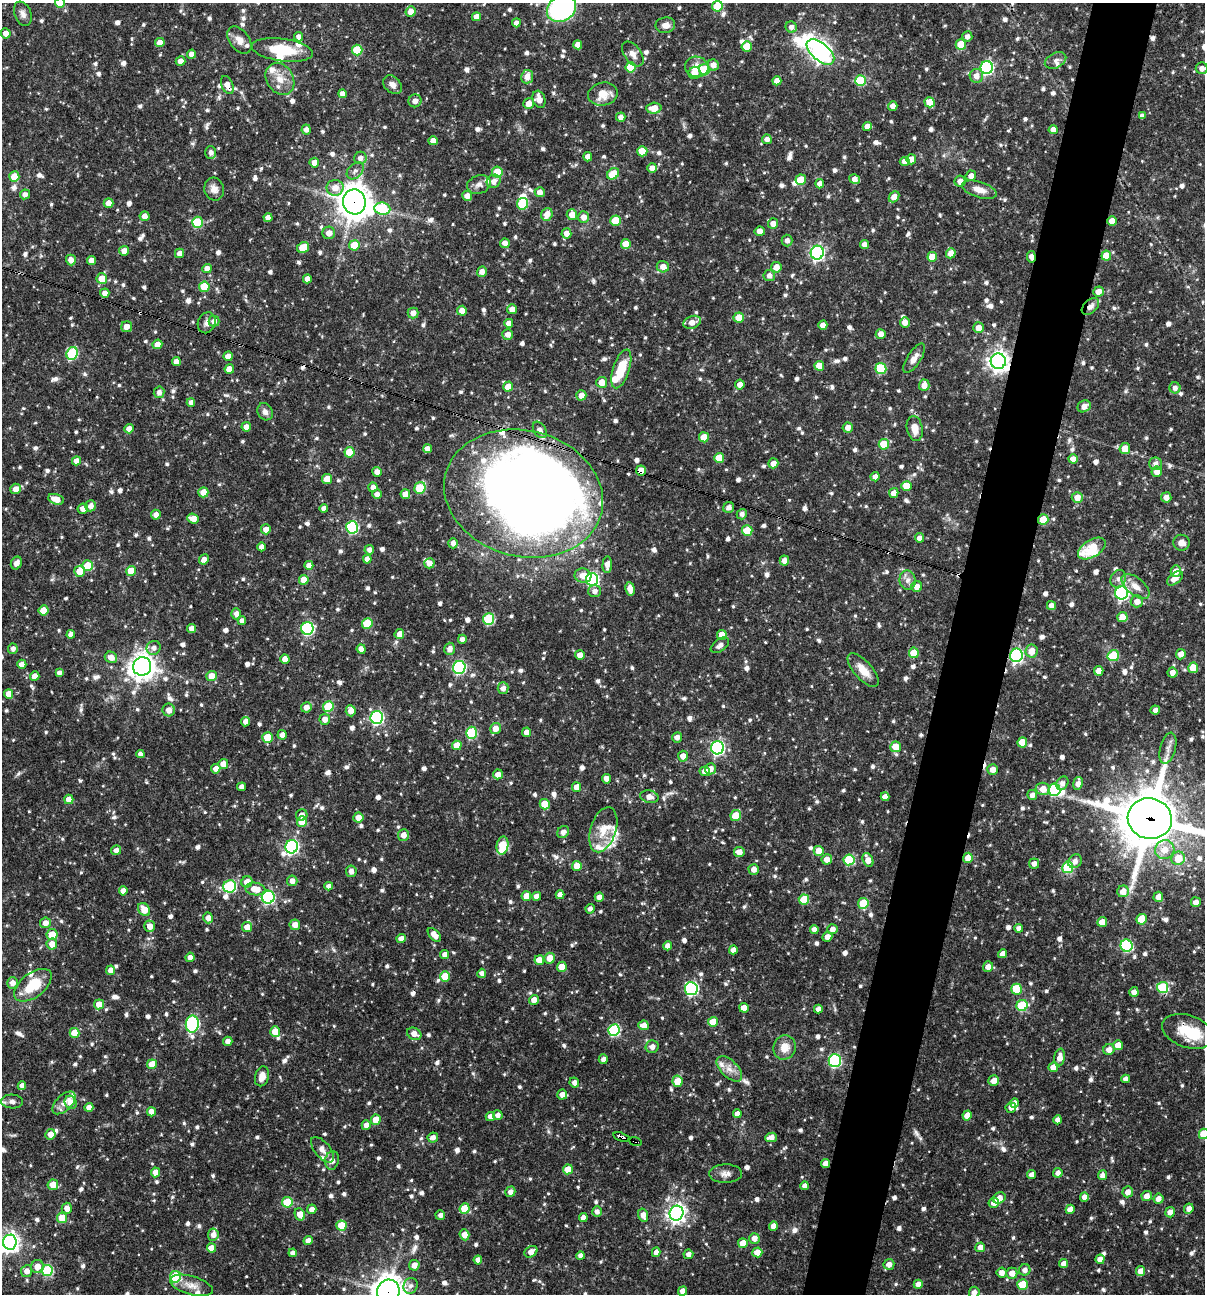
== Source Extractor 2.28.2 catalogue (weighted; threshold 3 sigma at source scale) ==
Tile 10 of 4 x 4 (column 2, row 3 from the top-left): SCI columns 1453-2655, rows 1293-2584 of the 5187 x 5168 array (HDU 1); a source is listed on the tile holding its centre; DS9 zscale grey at full resolution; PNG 1207 x 1296 px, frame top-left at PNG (2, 3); each listed source drawn as its Kron ellipse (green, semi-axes under 4 px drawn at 4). Shown black and unused: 5% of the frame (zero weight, under 3 of 4 exposures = <1% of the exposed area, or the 3 px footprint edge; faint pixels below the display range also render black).
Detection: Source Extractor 2.28.2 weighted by HDU 2 'WHT'; one run over the whole footprint, this tile lists its part. Background 0.064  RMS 0.0036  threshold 0.0161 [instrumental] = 3 sigma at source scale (4.5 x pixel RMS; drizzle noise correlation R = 1.50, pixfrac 1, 0.05/0.05 arcsec/px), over >= 5 px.
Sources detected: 1149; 6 inside a brighter object's white glare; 7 cosmic-ray / hot-pixel residue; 1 long thin detection or spike segment (spike, bleed or trail) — neither listed nor drawn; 24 inside a brighter listed object's ellipse — not listed separately; of the other 1111, all 500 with FLUX_AUTO >= 1.53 (the completeness limit of this list) listed and drawn (611 fainter detections not listed), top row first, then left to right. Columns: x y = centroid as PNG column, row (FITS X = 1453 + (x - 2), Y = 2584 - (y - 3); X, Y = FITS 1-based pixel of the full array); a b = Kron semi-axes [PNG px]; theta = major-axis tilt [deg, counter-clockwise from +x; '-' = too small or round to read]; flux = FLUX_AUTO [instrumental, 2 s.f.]
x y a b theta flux
60 3 5 5 - 6.7
717 6 5 5 - 12
562 8 15 12 35 58
411 11 5 5 - 2.9
23 14 13 8 -68 1.9
476 17 4 4 - 2.2
516 23 4 4 - 2
665 25 10 8 8 2.6
791 27 5 5 - 1.8
6 33 5 5 - 2.5
967 36 5 5 - 1.7
298 37 5 4 - 1.7
239 40 15 10 -53 3.2
160 43 4 4 - 3.6
961 44 5 5 - 9.9
578 45 4 4 - 2.2
747 46 5 5 - 7.2
282 50 31 11 -8 13
357 50 5 5 - 13
820 52 16 8 -41 200
192 54 4 4 - 2.1
633 54 14 8 -54 2.4
1056 60 11 7 27 1.6
181 61 5 4 - 2.5
713 65 5 5 - 2.5
630 67 5 5 - 12
697 67 12 10 -9 3.7
987 67 6 6 - 59
1202 68 6 6 - 1.9
705 69 5 5 - 11
695 73 6 6 - 3.8
976 76 7 6 - 2.5
527 77 7 6 - 3.1
280 79 17 13 -59 5.2
777 81 4 4 - 2.6
861 81 5 5 - 17
227 85 9 5 -67 3.1
392 85 11 8 -46 2
342 94 4 4 - 2.4
603 94 15 11 12 5.2
539 99 9 6 -71 3.2
415 101 7 6 - 2.5
930 102 5 5 - 5.3
529 103 5 5 - 3
893 106 5 4 - 2
654 108 7 5 3 4.4
1142 116 4 4 - 1.6
621 117 5 4 - 1.9
867 126 4 4 - 2.1
306 129 5 4 - 1.8
1053 129 4 4 - 2.5
767 139 5 4 - 1.8
433 141 4 4 - 2.4
642 151 5 5 - 5.7
211 152 6 5 - 1.7
588 157 4 4 - 2.8
360 158 6 6 - 1.8
911 159 5 5 - 2.8
905 161 5 4 - 2.5
314 163 5 5 - 3.2
652 168 5 4 - 2.5
355 171 10 7 45 1.6
497 172 6 5 - 8.1
613 174 6 5 - 7.6
971 176 5 5 - 2.1
14 177 5 5 - 6.4
855 179 5 4 - 2.6
801 180 5 5 - 8.5
494 181 7 6 - 2
960 181 5 5 - 2.3
820 184 4 4 - 2.2
479 185 12 9 20 2
335 188 8 8 - 3.6
214 189 11 9 -76 2.6
979 190 18 7 -17 3.5
540 192 5 5 - 2.2
25 194 5 5 - 1.8
467 196 5 5 - 2.7
894 197 6 4 45 3.7
354 202 12 11 - 570
109 203 5 5 - 3.1
522 204 5 5 - 18
382 209 8 6 -8 26
547 214 6 5 - 3.2
572 215 5 5 - 3.6
144 216 5 5 - 2.2
268 217 4 4 - 2.3
584 217 6 5 - 2.6
616 221 5 5 - 9.7
1112 221 5 5 - 3.4
197 222 5 5 - 19
773 223 5 5 - 2.5
760 231 5 4 - 2.8
329 233 6 6 - 2.8
566 233 5 5 - 2.6
787 241 6 5 - 1.7
505 243 5 4 - 2.4
626 244 5 5 - 5.1
354 245 5 5 - 8.3
865 245 4 4 - 2.5
303 248 6 5 - 8.6
124 251 5 5 - 2.4
179 253 5 4 - 2.4
817 253 7 6 - 84
951 253 5 5 - 2.8
1106 256 5 5 - 6.2
932 257 5 5 - 6
1031 257 6 4 -80 1.9
71 260 5 5 - 2.6
91 260 4 4 - 3
663 267 6 5 - 2.6
776 267 5 5 - 3.1
207 269 5 4 - 2.7
482 272 5 5 - 2.4
769 275 5 5 - 1.9
102 279 5 5 - 6.5
307 279 4 4 - 2.2
204 287 5 5 - 10
1098 292 5 5 - 2.7
105 293 4 4 - 2.4
1090 306 10 6 45 2
512 309 5 5 - 2.7
462 311 5 5 - 2.7
413 313 5 5 - 2.4
739 318 5 5 - 5.6
214 321 5 5 - 2
692 322 9 6 20 3
905 322 5 5 - 2.7
207 323 11 8 69 1.8
509 323 4 4 - 2.8
823 325 4 4 - 2.3
127 327 5 5 - 2.3
979 328 5 5 - 3.4
508 334 5 5 - 2.3
881 334 5 5 - 2.2
157 344 5 4 - 3.6
72 353 6 5 - 26
228 356 5 4 - 2.6
914 358 17 6 57 2.5
998 361 8 7 - 190
176 362 4 4 - 2.1
819 366 5 5 - 5.4
881 368 5 5 - 18
229 369 5 4 - 3.2
621 369 20 8 72 11
602 382 5 5 - 3.8
740 384 5 5 - 2.5
924 385 6 5 - 2.9
508 387 5 5 - 5.2
1175 388 5 5 - 1.6
159 392 6 5 - 2
581 395 5 5 - 3.1
191 402 4 4 - 2
1084 406 7 5 31 2.4
265 412 9 7 -63 1.6
246 427 5 4 - 2.5
848 427 5 5 - 2.4
915 428 13 8 -79 4.1
129 429 5 4 - 2.3
540 430 9 6 -58 1.9
704 437 5 5 - 5.7
884 444 5 5 - 11
427 449 4 4 - 2.3
1125 449 5 5 - 4.7
349 452 5 5 - 8
719 458 5 5 - 7.6
1073 459 5 4 - 2.7
76 461 4 4 - 2.5
773 463 5 5 - 2.3
1156 464 6 6 - 1.6
641 471 5 5 - 5.3
377 472 5 4 - 2.2
1157 472 5 5 - 3.1
875 477 4 4 - 2.3
327 479 5 5 - 5.2
907 486 5 5 - 5.7
373 487 5 4 - 2.1
420 488 6 5 - 18
16 489 5 5 - 2.9
203 492 5 5 - 3.9
894 493 5 4 - 2.6
377 494 5 4 - 1.7
405 494 5 5 - 3.8
523 494 80 63 -14 580
1077 497 5 5 - 3.4
1166 497 5 5 - 2.4
56 499 8 5 -17 4.2
91 506 5 5 - 2.1
324 508 4 4 - 1.5
729 508 6 5 - 1.9
83 509 5 5 - 2.6
742 514 5 5 - 1.6
156 515 5 5 - 2.3
193 518 6 5 - 3.1
1043 519 5 5 - 5.8
352 527 6 6 - 37
266 529 5 5 - 2.8
747 531 5 5 - 10
919 538 4 4 - 2
453 543 5 4 - 1.7
1181 543 8 8 - 2.7
262 547 4 4 - 1.8
1092 549 15 8 31 13
369 550 5 4 - 1.8
204 559 5 4 - 2.2
367 559 4 4 - 2.2
784 560 5 5 - 2.3
16 563 6 5 - 1.8
429 563 5 5 - 2.4
607 564 8 5 84 2.3
309 565 4 4 - 2.4
87 566 5 5 - 8.5
80 571 5 5 - 5
131 571 5 5 - 8.5
1176 571 6 5 - 2.7
583 576 8 7 - 3.8
1175 578 9 5 37 2.9
592 579 6 6 - 53
1118 579 9 7 65 1.5
304 580 5 4 - 4.5
908 580 9 8 - 2
917 586 5 5 - 2.5
1135 586 16 8 -39 3.4
630 589 7 4 -82 2.9
595 591 6 6 - 1.8
1121 593 6 6 - 63
1137 601 6 6 - 2.8
1051 605 4 4 - 2.2
43 610 5 5 - 5.6
236 614 5 5 - 1.8
1122 617 5 5 - 3.9
489 619 6 5 - 26
242 621 4 4 - 1.7
367 624 5 5 - 11
192 628 4 4 - 2.4
307 628 6 6 - 48
71 634 4 4 - 2.3
399 634 5 4 - 2.8
722 635 5 5 - 5.4
462 639 4 4 - 1.7
720 645 10 6 36 1.7
154 648 7 6 - 1.8
13 649 5 5 - 1.5
361 649 5 4 - 2.8
450 649 6 5 - 2.1
1032 651 6 6 - 4.2
914 653 5 5 - 7.7
1181 654 5 5 - 2.8
580 655 5 5 - 2.3
1016 655 7 6 - 67
1113 656 6 5 - 17
111 657 6 5 - 3
285 659 4 4 - 3
22 664 4 4 - 2.9
142 666 9 9 - 340
459 667 6 6 - 44
1193 668 5 5 - 6.2
863 670 21 9 -48 5.6
1099 671 5 4 - 3.6
1172 672 5 5 - 2.4
59 673 4 4 - 1.6
35 676 5 4 - 3
212 676 5 5 - 4.3
503 688 6 5 - 2
9 694 5 4 - 3.7
306 707 5 5 - 2.3
328 707 5 5 - 15
169 710 6 6 - 2.7
1155 710 5 4 - 1.7
351 711 5 5 - 2.6
377 717 6 6 - 60
325 719 5 5 - 2.4
246 722 4 4 - 2.4
495 728 5 5 - 3.3
527 732 4 4 - 2.9
471 733 6 5 - 24
282 735 5 4 - 2.1
267 737 5 5 - 9.5
677 737 5 5 - 2
1022 742 5 5 - 5.6
457 745 5 5 - 4.4
896 747 5 5 - 5.5
717 748 6 6 - 67
1168 748 16 8 75 2.3
140 754 4 4 - 1.9
683 756 5 5 - 2.7
223 764 5 5 - 3.9
216 769 5 4 - 2.5
710 769 5 5 - 2.8
993 769 5 5 - 2.8
705 771 5 5 - 2.4
498 774 5 5 - 2.7
606 779 5 4 - 2.6
1062 783 7 5 60 1.7
1078 783 6 4 82 2.5
242 787 4 4 - 2.1
577 787 5 4 - 4
1043 789 7 6 - 4
1054 790 6 6 - 33
1032 795 5 5 - 1.6
649 797 9 6 -13 2.5
885 797 4 4 - 2.2
69 799 5 4 - 3.8
545 804 5 5 - 8.1
302 815 6 5 - 2.1
736 815 6 5 - 7.7
358 817 5 5 - 2.8
1150 819 22 20 -16 2000
302 821 5 5 - 7.1
603 830 23 12 72 6.2
563 832 6 5 - 1.8
403 835 6 5 - 2.5
503 846 9 6 79 12
292 847 7 6 - 64
1165 849 10 9 - 4.6
116 850 5 4 - 1.8
819 851 5 5 - 5.5
739 852 5 5 - 2.6
968 858 5 5 - 4.2
1178 858 7 6 - 6.9
827 859 5 5 - 2.8
849 860 5 5 - 20
868 860 7 5 -66 3.5
1075 861 7 6 - 2
1034 863 5 5 - 1.8
577 866 5 5 - 4.8
1068 867 5 5 - 22
754 869 5 5 - 2.2
351 871 6 5 - 2
292 881 5 5 - 2.3
247 882 6 5 - 3.5
230 886 6 6 - 34
329 886 4 4 - 1.5
255 889 10 6 -9 5
123 891 4 4 - 2.2
1123 891 6 5 - 3.3
560 895 4 4 - 2.3
526 896 5 5 - 4.7
537 896 4 4 - 2.4
268 897 6 6 - 48
599 897 5 4 - 2.3
1158 897 5 4 - 2.4
804 900 5 5 - 9.9
1196 902 5 5 - 2.3
863 903 5 5 - 15
590 909 5 4 - 1.6
144 910 7 5 -55 5.2
208 918 5 4 - 2.6
1142 919 5 5 - 8.9
1102 922 5 4 - 3.5
45 923 5 5 - 2.6
295 925 5 5 - 2.5
150 926 6 5 - 2.9
247 927 5 5 - 3.2
1019 928 4 4 - 1.6
814 929 4 4 - 2.1
832 929 5 5 - 2.4
52 935 5 5 - 6.4
434 935 8 5 -48 3.3
827 937 5 4 - 2.2
401 939 4 4 - 2.4
52 944 5 5 - 3.4
668 946 4 4 - 2.3
1127 946 6 6 - 35
733 950 4 4 - 2.1
1003 954 4 4 - 2.1
445 955 4 4 - 2.2
190 957 4 4 - 2.3
549 958 5 5 - 3.8
539 960 5 5 - 4.3
562 967 5 5 - 5.6
988 967 5 5 - 2.3
110 970 5 4 - 2.6
482 973 4 4 - 1.7
445 976 5 5 - 6.8
12 983 5 5 - 2.1
33 985 22 12 38 12
1163 987 5 5 - 22
691 989 6 6 - 53
1016 989 5 5 - 9.5
1134 992 5 4 - 2.3
534 1000 5 4 - 2.5
99 1004 5 5 - 4
1022 1005 5 5 - 19
744 1008 5 4 - 4.1
818 1009 4 4 - 1.9
713 1022 5 5 - 5.3
192 1024 8 6 83 50
644 1025 5 5 - 2.8
614 1030 6 5 - 34
275 1031 5 5 - 5.3
1188 1031 27 16 -19 11
74 1033 5 5 - 6.5
414 1034 7 5 -24 2.8
228 1041 5 4 - 1.8
1118 1045 5 4 - 4.5
652 1047 6 6 - 2.1
785 1047 12 11 - 4.5
1109 1049 5 5 - 2.5
1060 1057 9 5 80 2.9
603 1059 4 4 - 1.6
835 1061 6 6 - 47
152 1064 5 5 - 5.7
1053 1067 5 4 - 3.8
729 1069 16 8 -45 3.2
262 1076 10 7 75 3.2
1126 1079 4 4 - 2
677 1081 5 5 - 6.5
994 1081 5 5 - 2.6
574 1082 5 4 - 1.8
22 1086 4 4 - 2.1
562 1095 5 5 - 2.4
12 1101 11 7 -2 1.7
71 1102 7 6 - 4.2
64 1103 14 7 44 2.6
1014 1103 5 4 - 1.7
89 1107 4 4 - 2.2
1011 1108 5 5 - 1.5
151 1112 4 4 - 2.4
737 1114 4 4 - 2.2
498 1115 5 5 - 1.8
967 1115 5 4 - 4.2
490 1116 4 4 - 2.2
376 1120 5 4 - 5.9
1058 1120 4 4 - 2
366 1125 5 4 - 2.4
50 1134 5 5 - 2.9
1204 1134 5 5 - 12
433 1137 5 5 - 1.7
621 1137 8 3 -17 3.3
771 1137 6 4 8 2.4
635 1141 6 3 -20 2.1
322 1150 15 7 -50 2.2
332 1160 9 7 78 2.5
825 1163 4 4 - 2.2
568 1169 5 5 - 5.7
155 1172 5 4 - 3.3
1058 1173 5 4 - 1.8
726 1174 16 9 2 2.3
1032 1175 4 4 - 2.6
1102 1175 5 4 - 1.8
53 1185 5 5 - 4.4
805 1186 4 4 - 2.2
510 1192 5 4 - 2.3
1128 1192 5 5 - 2.3
1147 1196 5 5 - 2.4
1084 1197 4 4 - 2.2
999 1198 7 5 30 3.4
1158 1199 5 5 - 2
287 1202 5 5 - 15
994 1203 5 5 - 2.9
67 1208 5 5 - 2.7
312 1209 5 4 - 2.1
465 1209 5 5 - 9.1
1070 1209 5 4 - 3.1
1189 1209 5 4 - 2.4
597 1212 5 5 - 1.7
1170 1212 5 5 - 2.3
676 1213 7 7 - 170
300 1214 6 5 - 4.6
440 1215 5 4 - 1.6
643 1215 6 5 - 2.3
62 1218 5 5 - 9.1
583 1218 4 4 - 2.2
341 1225 5 5 - 8.3
773 1226 4 4 - 2.4
213 1235 6 5 - 2.4
464 1235 5 4 - 3.4
754 1238 5 5 - 2.8
308 1241 4 4 - 2.6
10 1242 7 7 - 170
743 1243 5 5 - 4.9
980 1247 5 4 - 2.6
211 1248 4 4 - 3.4
531 1252 7 5 33 2.6
656 1252 5 4 - 2.1
757 1252 5 5 - 3.7
293 1253 4 4 - 1.6
688 1254 5 4 - 1.7
580 1256 4 4 - 1.9
1100 1259 4 4 - 2.2
478 1260 4 4 - 2.2
889 1264 5 5 - 2.2
1064 1264 4 4 - 2.6
414 1265 5 5 - 2.8
37 1267 6 6 - 3.9
47 1270 5 5 - 25
1025 1270 6 5 - 1.9
27 1271 6 5 - 2.4
1141 1271 5 4 - 3.2
1002 1273 5 5 - 2.3
1012 1273 5 5 - 2.9
175 1277 6 5 - 19
918 1284 4 4 - 2.2
191 1285 22 9 -16 3.8
1023 1285 5 5 - 11
410 1286 8 7 - 1.6
388 1291 12 11 - 480
683 1291 5 4 - 2.5
974 1292 6 5 - 2.1
Overlapping masked pixels (flux is a lower limit): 17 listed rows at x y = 227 85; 415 101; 354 202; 1112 221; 1031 257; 1090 306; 998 361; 641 471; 523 494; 1043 519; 1016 655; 1150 819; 1188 1031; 621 1137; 635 1141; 825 1163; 388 1291
Isophote crosses this tile's border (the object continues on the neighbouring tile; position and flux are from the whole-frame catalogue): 8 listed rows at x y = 60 3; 717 6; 562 8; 1150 819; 1204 1134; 10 1242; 388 1291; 974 1292